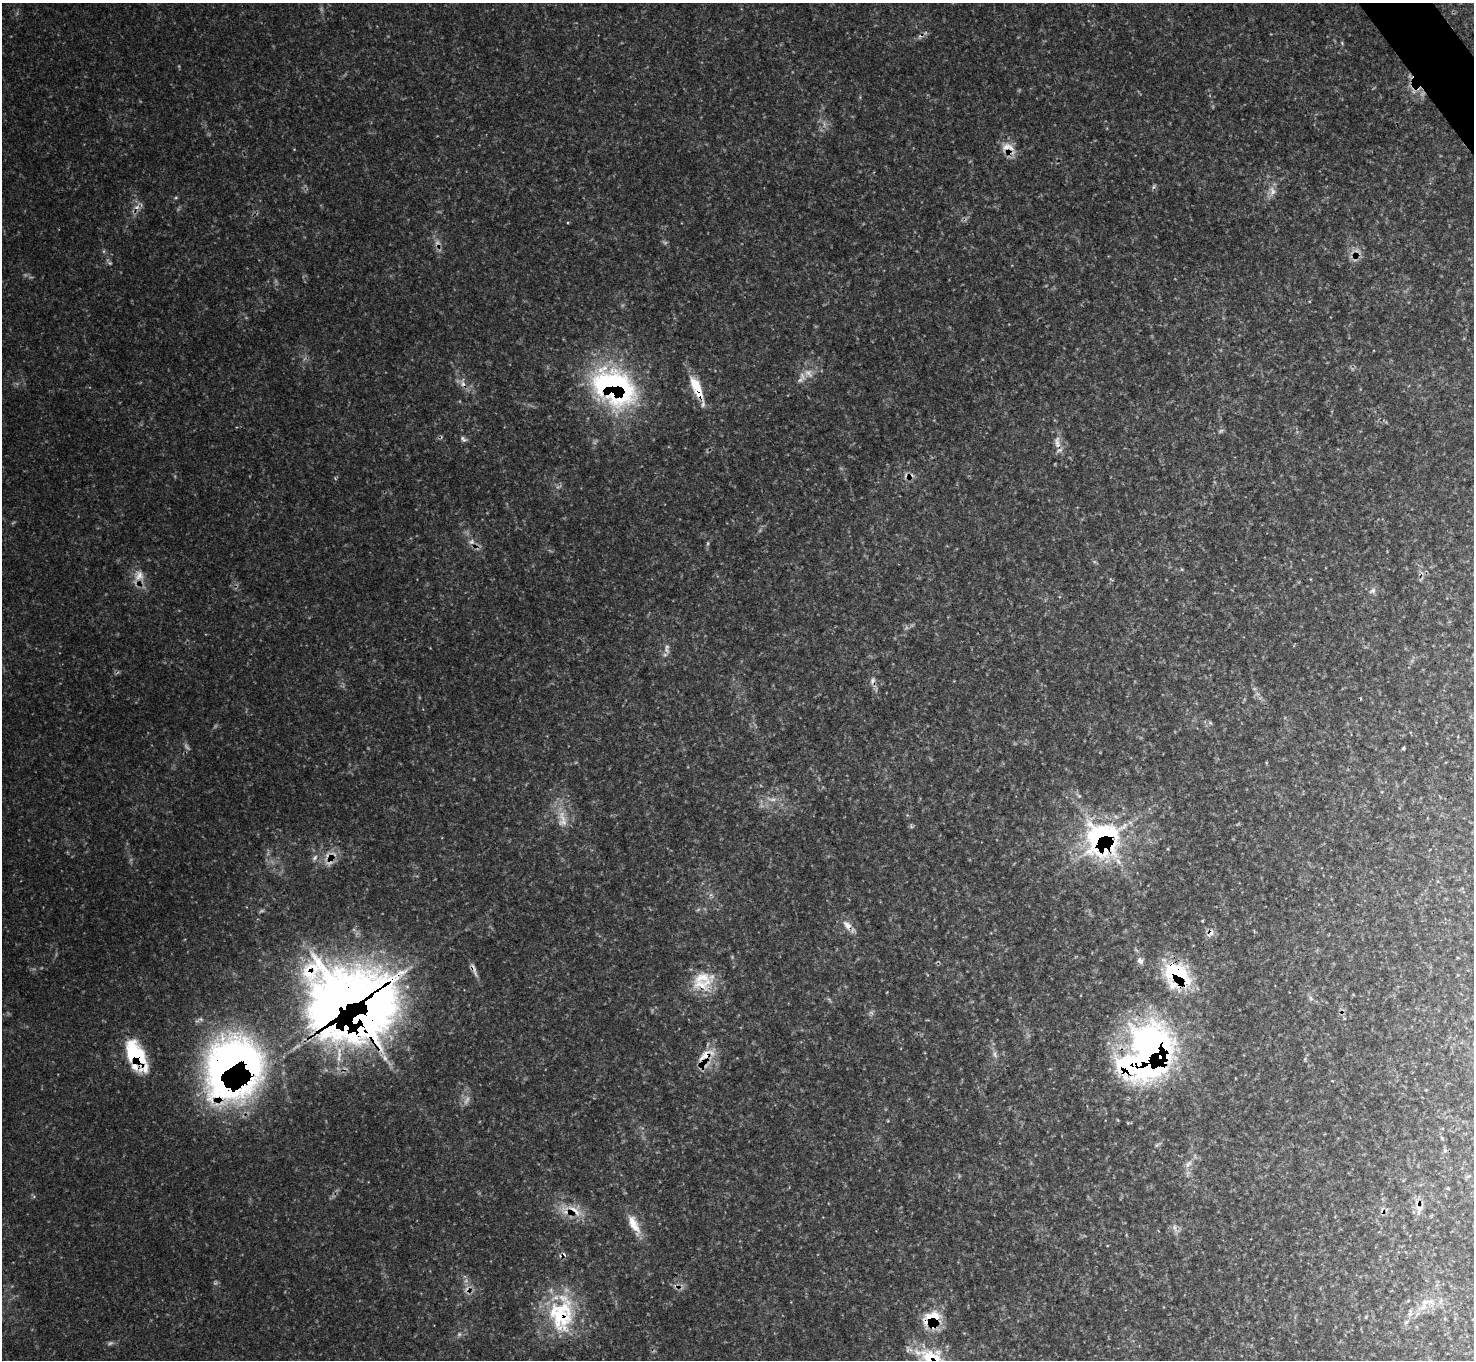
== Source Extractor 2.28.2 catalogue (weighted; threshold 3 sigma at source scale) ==
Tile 10 of 4 x 4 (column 2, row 3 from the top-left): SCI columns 1480-2951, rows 1670-3027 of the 5906 x 5906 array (HDU 1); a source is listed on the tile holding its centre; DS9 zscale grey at full resolution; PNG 1476 x 1362 px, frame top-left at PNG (2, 3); no overlay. Shown black and unused: <1% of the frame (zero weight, under 3 of 4 exposures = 1% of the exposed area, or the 3 px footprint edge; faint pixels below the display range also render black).
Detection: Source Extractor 2.28.2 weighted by HDU 2 'WHT'; one run over the whole footprint, this tile lists its part. Background 0.121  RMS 0.0045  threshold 0.0201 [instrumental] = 3 sigma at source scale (4.5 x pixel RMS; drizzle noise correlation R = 1.50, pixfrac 1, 0.05/0.05 arcsec/px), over >= 5 px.
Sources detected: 84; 20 too faint to see at this stretch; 1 inside a brighter object's white glare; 8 cosmic-ray / hot-pixel residue — not listed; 6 inside a brighter listed object's ellipse — not listed separately; the other 49 listed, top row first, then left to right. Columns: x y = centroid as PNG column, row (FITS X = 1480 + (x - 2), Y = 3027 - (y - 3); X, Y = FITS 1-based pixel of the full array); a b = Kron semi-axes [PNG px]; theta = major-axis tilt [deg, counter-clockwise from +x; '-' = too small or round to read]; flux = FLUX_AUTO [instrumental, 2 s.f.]
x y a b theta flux
1008 147 24 14 -20 6.8
1272 191 15 10 -73 3.9
176 198 6 4 1 0.54
137 207 9 6 21 2.3
802 376 16 7 -72 3.4
463 383 14 8 -84 3.3
614 387 60 42 -36 100
697 388 33 9 -67 15
1221 431 8 3 44 0.83
463 439 11 5 -37 1.4
1057 442 20 9 -84 4.4
707 543 7 4 81 0.8
139 576 18 16 -89 6.8
1372 591 10 8 37 2
667 649 15 8 -87 2.9
872 680 11 7 73 2.2
1210 723 6 5 - 0.93
1403 748 3 3 - 0.61
1079 796 9 5 -42 1
1102 839 45 43 -71 96
315 858 10 7 57 1.9
847 925 15 10 -51 4.5
1211 933 13 8 49 2.8
1140 961 9 7 -62 2
474 970 23 5 -68 2.6
1176 974 33 27 -36 37
702 984 36 17 13 13
343 997 72 54 20 530
1152 1044 75 44 52 240
134 1052 30 15 -60 22
995 1054 11 6 -65 2
706 1055 33 15 36 11
384 1058 14 7 -46 3.4
232 1065 69 56 60 340
1442 1138 6 4 -46 0.58
1445 1151 6 5 - 1
1188 1164 12 7 45 2.6
1468 1176 7 4 19 0.71
1448 1188 4 4 - 0.45
1418 1206 24 9 -66 4.7
574 1210 32 15 -31 12
634 1225 31 11 -64 8.7
1175 1228 17 7 -61 2.4
466 1290 14 7 -85 3.4
1426 1302 27 8 8 6.8
1410 1313 12 6 74 2.2
560 1317 54 33 -83 44
931 1319 29 21 46 17
931 1357 47 23 -16 25
Overlapping masked pixels (flux is a lower limit): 22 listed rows (the first 20) at x y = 1008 147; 614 387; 697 388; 1057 442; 139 576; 872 680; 1102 839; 847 925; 1211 933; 474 970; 1176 974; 702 984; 343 997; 1152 1044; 706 1055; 232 1065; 1418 1206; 574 1210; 466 1290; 560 1317
Isophote crosses this tile's border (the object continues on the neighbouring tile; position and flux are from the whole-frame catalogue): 1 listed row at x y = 931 1357